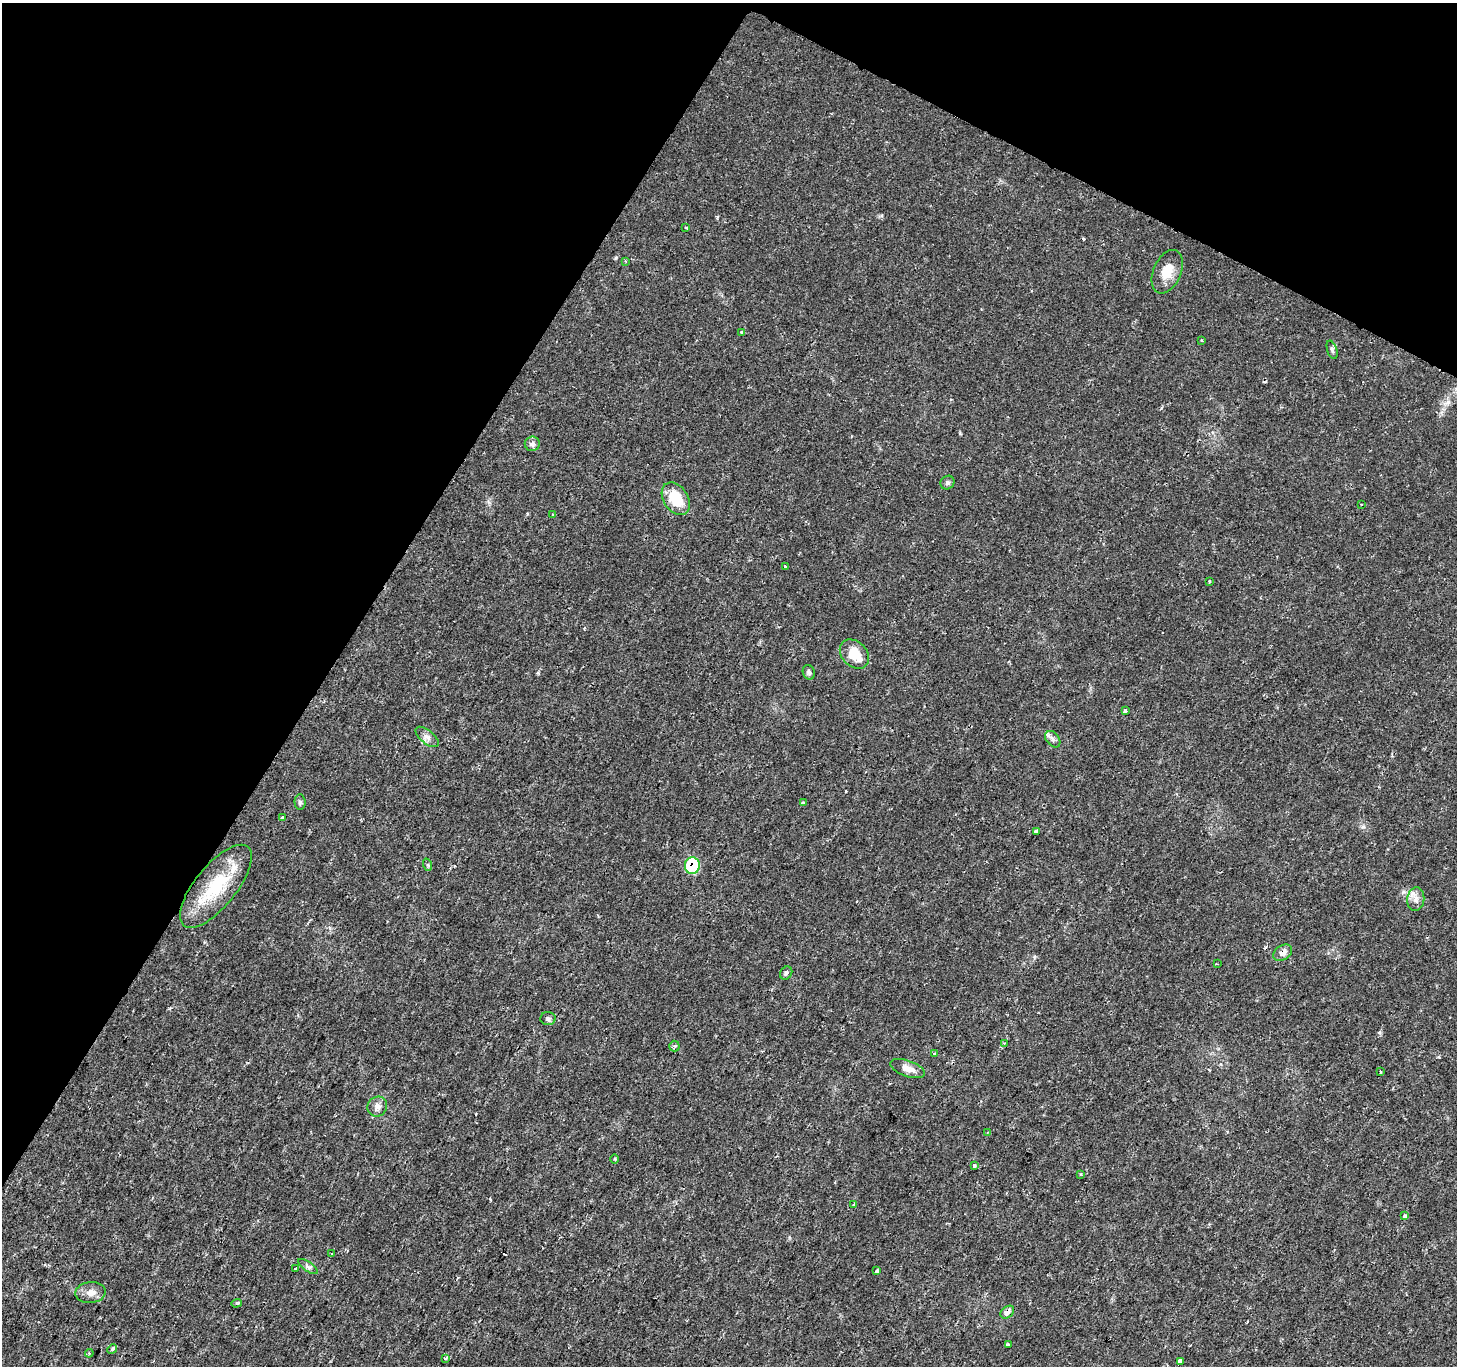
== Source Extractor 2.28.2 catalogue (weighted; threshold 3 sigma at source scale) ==
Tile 2 of 4 x 4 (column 2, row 1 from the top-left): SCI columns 1455-2909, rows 4285-5648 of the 5824 x 5908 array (HDU 1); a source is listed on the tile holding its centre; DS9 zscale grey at full resolution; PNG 1459 x 1368 px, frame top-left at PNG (2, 3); each listed source drawn as its Kron ellipse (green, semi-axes under 4 px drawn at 4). Shown black and unused: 29% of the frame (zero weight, under 2 of 3 exposures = <1% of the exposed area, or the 3 px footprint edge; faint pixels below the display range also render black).
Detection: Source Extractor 2.28.2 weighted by HDU 2 'WHT'; one run over the whole footprint, this tile lists its part. Background 0.0109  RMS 0.0027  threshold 0.0119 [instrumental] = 3 sigma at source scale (4.5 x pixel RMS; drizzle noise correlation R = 1.50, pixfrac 1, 0.0396/0.0396 arcsec/px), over >= 5 px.
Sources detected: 63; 8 cosmic-ray / hot-pixel residue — neither listed nor drawn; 1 inside a brighter listed object's ellipse — not listed separately; the other 54 listed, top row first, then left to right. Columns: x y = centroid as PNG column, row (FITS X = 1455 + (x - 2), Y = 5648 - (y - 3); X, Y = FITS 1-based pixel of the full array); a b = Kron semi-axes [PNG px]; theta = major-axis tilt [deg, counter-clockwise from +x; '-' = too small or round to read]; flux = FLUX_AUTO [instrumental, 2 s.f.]
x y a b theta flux
686 227 4 2 - 0.27
626 261 4 3 - 0.28
1167 272 23 13 67 4.6
742 332 4 3 - 1
1202 340 3 2 - 0.24
1332 350 10 4 -72 0.61
532 444 7 7 - 1
947 483 7 6 - 0.62
676 499 18 12 -56 8
1361 504 3 2 - 0.18
553 515 3 3 - 0.26
785 566 3 3 - 0.22
1209 581 3 3 - 0.41
854 654 16 12 -46 5.6
809 672 7 6 - 0.62
1125 711 3 3 - 9.1
427 737 14 6 -39 1.2
1053 739 9 6 -52 0.9
300 802 8 5 -87 0.58
803 802 4 3 - 0.98
282 818 4 3 - 1.2
1036 831 4 4 - 3.1
428 865 6 4 -71 0.35
692 866 8 7 - 13
216 886 51 20 51 15
1416 899 12 8 83 1.7
1283 953 10 7 32 1.6
1217 964 3 2 - 0.28
786 973 7 5 52 0.59
548 1019 7 6 - 0.68
1004 1043 4 4 - 0.42
674 1046 5 5 - 0.44
934 1053 3 3 - 0.33
907 1068 18 8 -19 2.4
1380 1072 4 3 - 0.48
377 1107 10 9 - 1.5
987 1132 4 2 - 0.27
615 1159 4 3 - 0.27
974 1165 4 3 - 0.61
1081 1174 4 3 - 0.27
854 1204 3 2 - 0.22
1405 1216 3 3 - 1.5
331 1254 3 2 - 0.31
308 1266 11 4 -36 0.72
295 1268 3 3 - 1.5
877 1271 4 3 - 9.2
90 1293 15 10 4 2.1
236 1303 5 4 - 0.37
1007 1312 7 5 39 1.6
1008 1344 3 3 - 0.87
112 1349 5 4 - 0.35
89 1353 4 4 - 0.31
445 1358 3 3 - 1.1
1180 1361 4 3 - 4
Overlapping masked pixels (flux is a lower limit): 4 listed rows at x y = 692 866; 216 886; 1283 953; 1007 1312
Unlisted compact peaks at least as high as the median listed source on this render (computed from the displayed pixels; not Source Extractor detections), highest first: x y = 1363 827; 538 673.